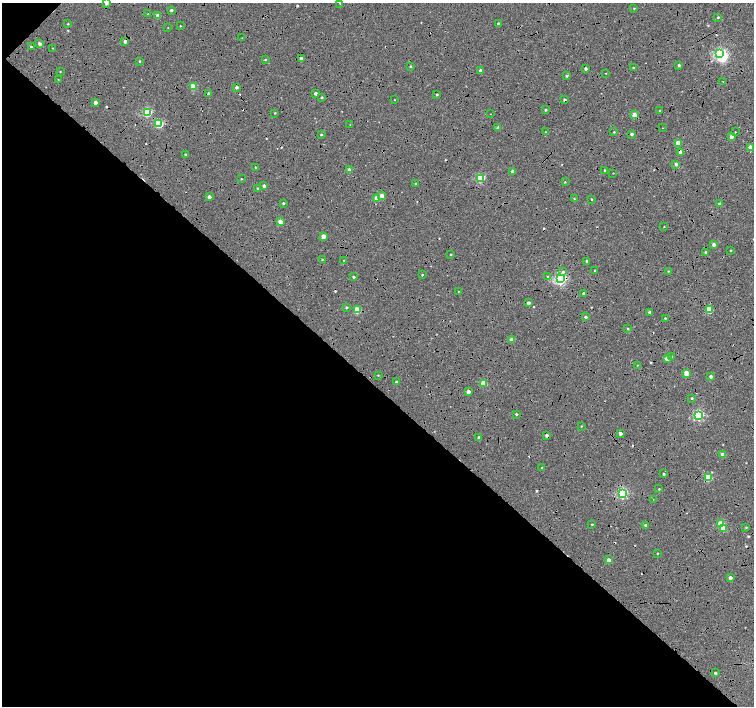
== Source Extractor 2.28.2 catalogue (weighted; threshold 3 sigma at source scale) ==
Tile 9 of 4 x 4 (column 1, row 3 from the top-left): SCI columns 8-1511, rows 1638-3045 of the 6025 x 6022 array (HDU 1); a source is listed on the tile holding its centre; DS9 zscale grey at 2 x 2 block average (1 PNG px = mean of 2 x 2 image px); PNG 756 x 708 px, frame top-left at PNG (2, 3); each listed source drawn as its Kron ellipse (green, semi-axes under 4 px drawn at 4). Shown black and unused: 48% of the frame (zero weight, under 4 of 8 exposures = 5% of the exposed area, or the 3 px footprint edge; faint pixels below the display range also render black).
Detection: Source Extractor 2.28.2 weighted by HDU 2 'WHT'; one run over the whole footprint, this tile lists its part. Background 8.86e-04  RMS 0.0025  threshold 0.0102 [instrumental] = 3 sigma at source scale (4.09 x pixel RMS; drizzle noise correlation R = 1.36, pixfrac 0.8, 0.0396/0.0396 arcsec/px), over >= 5 px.
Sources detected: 165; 1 inside a brighter object's white glare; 26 cosmic-ray / hot-pixel residue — neither listed nor drawn; the other 138 listed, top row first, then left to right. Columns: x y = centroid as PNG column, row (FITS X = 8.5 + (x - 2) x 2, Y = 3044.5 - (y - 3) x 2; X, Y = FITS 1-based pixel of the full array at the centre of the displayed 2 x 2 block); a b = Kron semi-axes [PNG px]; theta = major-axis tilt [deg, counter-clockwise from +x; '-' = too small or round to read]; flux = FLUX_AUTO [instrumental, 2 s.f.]
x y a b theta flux
106 3 2 2 - 1.9
340 3 2 2 - 0.28
634 8 2 2 - 0.36
171 10 3 2 - 1
148 14 2 2 - 0.35
158 16 3 3 - 4.3
718 17 2 2 - 0.48
68 24 2 2 - 0.39
498 24 2 2 - 1.4
180 26 2 2 - 0.31
168 27 2 2 - 0.27
242 38 2 2 - 0.19
125 41 2 2 - 2
40 43 3 3 - 1.8
31 47 3 3 - 0.99
53 48 2 2 - 0.22
720 53 4 3 - 65
265 59 3 2 - 0.35
301 59 3 2 - 2.6
140 61 2 2 - 0.44
679 65 3 3 - 0.73
410 66 3 2 - 0.46
633 68 3 2 - 0.58
586 69 2 2 - 1.1
60 71 2 2 - 0.27
481 71 2 2 - 3.1
606 73 2 2 - 0.22
567 76 3 2 - 0.98
58 80 3 2 - 0.31
723 82 2 2 - 0.23
193 86 3 3 - 14
237 87 3 2 - 1.7
208 93 3 3 - 0.73
315 94 2 2 - 1.4
437 95 2 2 - 0.75
322 97 2 2 - 0.75
395 100 2 2 - 0.24
564 100 3 3 - 1.2
95 103 3 2 - 2.6
545 110 2 2 - 0.7
660 111 2 2 - 0.43
147 112 3 3 - 42
274 113 3 2 - 0.36
490 114 2 2 - 0.32
635 115 3 3 - 7.6
159 124 3 3 - 31
350 125 2 2 - 0.25
498 128 2 2 - 3.3
662 128 2 2 - 0.15
545 132 2 2 - 0.25
614 132 2 2 - 0.44
735 132 2 2 - 0.24
632 134 2 2 - 1.4
321 135 2 2 - 0.55
732 137 3 2 - 4
678 143 3 3 - 12
750 147 3 3 - 5.8
680 152 3 3 - 3
186 155 2 2 - 1.1
676 164 2 2 - 2.1
255 167 2 2 - 0.38
349 170 3 2 - 4.1
604 170 2 2 - 0.5
513 171 2 2 - 2.7
613 173 2 2 - 0.21
480 178 3 3 - 35
241 179 2 2 - 0.33
565 182 2 2 - 0.3
416 184 3 2 - 0.92
264 186 3 2 - 1.9
258 189 3 2 - 0.87
382 196 3 3 - 5.2
209 197 2 2 - 3
377 198 3 3 - 6
574 199 2 2 - 0.35
591 199 2 2 - 0.59
283 203 2 2 - 0.74
719 204 3 2 - 1.8
280 222 3 3 - 7.4
664 227 2 2 - 0.29
323 236 3 3 - 4.9
714 245 2 2 - 2.7
731 251 3 3 - 0.4
706 253 2 2 - 1.5
451 254 2 2 - 0.42
322 259 2 2 - 0.37
344 260 2 2 - 0.27
587 261 3 3 - 0.8
595 271 2 2 - 0.54
668 271 2 2 - 0.41
563 272 3 3 - 0.94
422 275 2 2 - 0.44
354 277 2 2 - 0.91
547 277 3 3 - 0.56
561 279 4 3 - 89
458 291 2 2 - 0.22
584 293 2 2 - 1.4
528 303 2 2 - 1.9
346 307 3 2 - 0.71
357 310 3 3 - 16
709 310 3 3 - 14
649 312 2 2 - 1
586 317 2 2 - 1.4
665 318 2 2 - 0.43
628 329 3 2 - 0.55
512 339 2 2 - 3.9
671 357 3 2 - 0.79
667 359 3 3 - 7
637 365 2 2 - 0.32
687 373 3 3 - 11
378 375 3 2 - 0.31
711 377 2 2 - 2.2
397 382 2 2 - 1.8
484 383 3 3 - 12
468 392 2 2 - 3.1
692 398 2 2 - 0.61
516 414 2 2 - 0.73
699 415 3 3 - 64
581 426 2 2 - 0.32
620 433 2 2 - 2.6
547 436 2 2 - 2.4
479 437 3 2 - 1.3
723 455 3 2 - 6.3
542 467 2 2 - 0.48
663 474 2 2 - 0.84
708 477 3 3 - 20
659 489 2 2 - 0.44
623 493 3 3 - 61
653 499 2 2 - 0.2
592 524 2 2 - 0.51
721 524 3 3 - 16
645 525 2 2 - 0.98
746 527 3 3 - 0.51
724 529 3 3 - 9.8
657 553 2 2 - 0.34
609 560 3 2 - 5.7
730 578 2 2 - 3.1
715 673 2 2 - 0.93
Overlapping masked pixels (flux is a lower limit): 8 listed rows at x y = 125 41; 564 100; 147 112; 159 124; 680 152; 561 279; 547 436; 708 477
Isophote crosses this tile's border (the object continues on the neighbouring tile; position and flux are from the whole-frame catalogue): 1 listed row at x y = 106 3